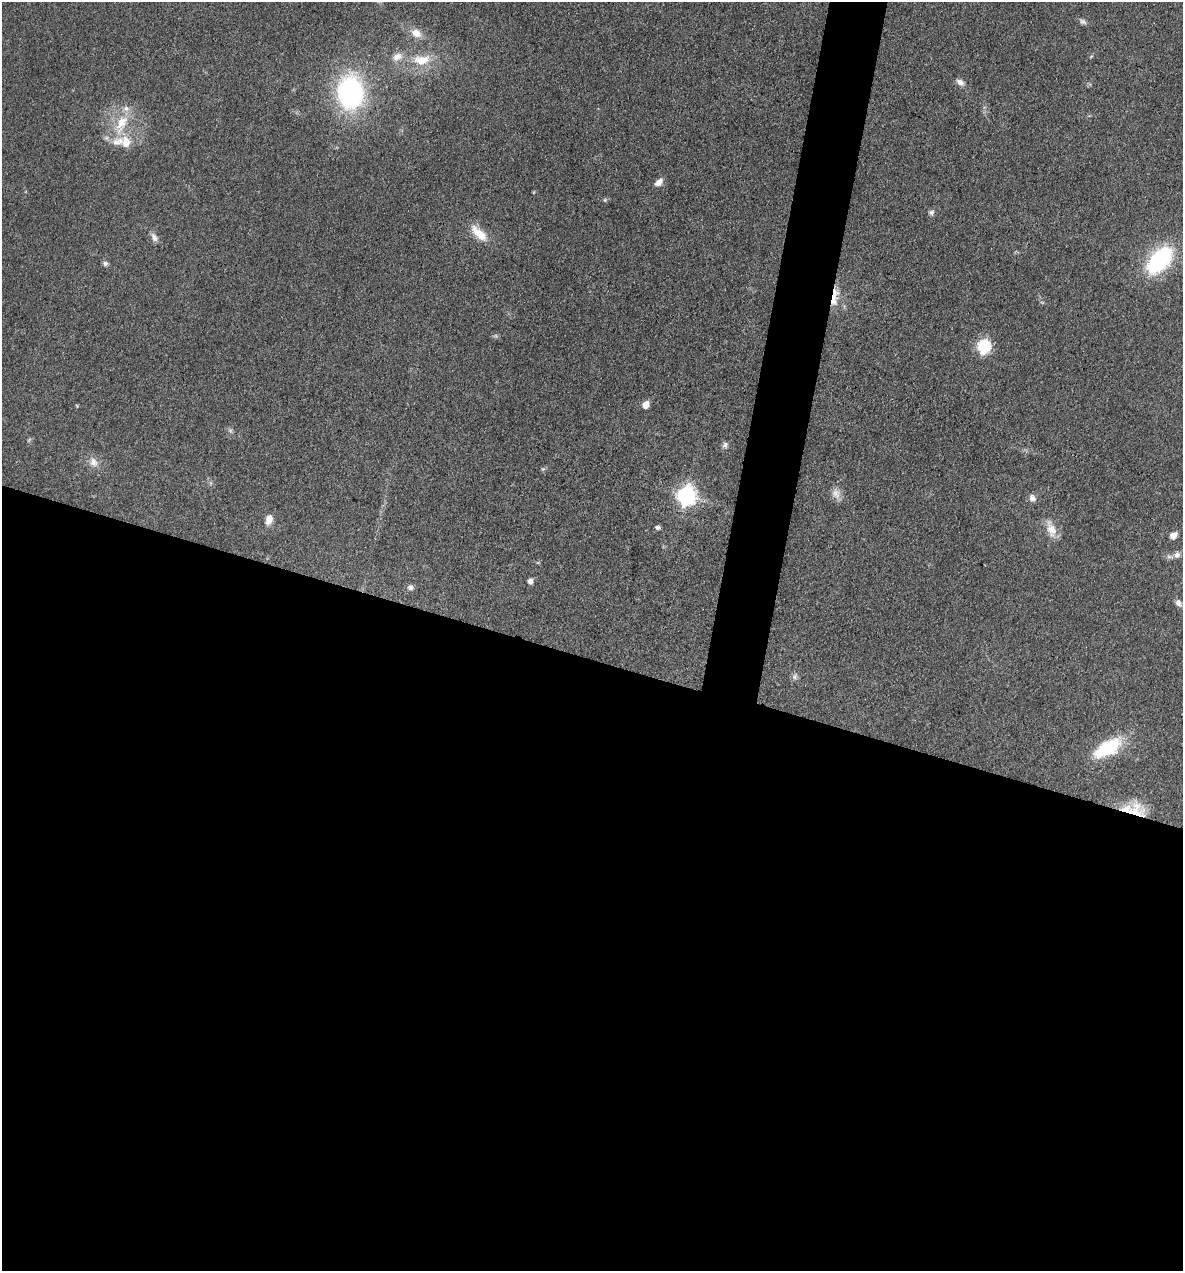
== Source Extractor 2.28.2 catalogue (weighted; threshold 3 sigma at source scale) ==
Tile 14 of 4 x 4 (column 2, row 4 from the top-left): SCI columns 1428-2608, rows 2-1270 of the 5096 x 5079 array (HDU 1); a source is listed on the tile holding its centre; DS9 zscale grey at full resolution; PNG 1185 x 1273 px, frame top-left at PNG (2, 2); no overlay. Shown black and unused: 51% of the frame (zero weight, under 3 of 4 exposures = <1% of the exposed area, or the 3 px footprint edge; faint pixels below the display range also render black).
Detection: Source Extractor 2.28.2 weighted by HDU 2 'WHT'; one run over the whole footprint, this tile lists its part. Background 0.0807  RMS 0.0067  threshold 0.03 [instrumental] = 3 sigma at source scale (4.5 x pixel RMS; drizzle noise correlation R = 1.50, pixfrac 1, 0.05/0.05 arcsec/px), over >= 5 px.
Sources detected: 42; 1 too faint to see at this stretch — not listed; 7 inside a brighter listed object's ellipse — not listed separately; the other 34 listed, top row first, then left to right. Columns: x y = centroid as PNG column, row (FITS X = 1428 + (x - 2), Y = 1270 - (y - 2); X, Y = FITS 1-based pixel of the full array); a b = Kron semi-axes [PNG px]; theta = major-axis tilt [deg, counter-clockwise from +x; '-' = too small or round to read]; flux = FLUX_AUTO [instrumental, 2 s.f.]
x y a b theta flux
1083 22 9 6 -30 2
416 33 15 11 -35 7.1
422 60 27 15 3 18
960 82 11 7 -33 3.1
350 93 32 24 -87 110
121 124 34 15 66 21
659 182 11 7 43 4.1
605 200 5 5 - 0.95
931 213 7 7 - 1.8
479 233 27 11 -44 12
154 237 13 7 -63 3.4
1160 260 24 13 47 89
105 263 7 6 - 1.8
834 297 22 7 84 12
984 346 7 6 - 99
646 405 5 5 - 10
77 406 5 3 - 0.56
725 445 8 7 - 2.1
93 462 14 11 -61 5.8
543 469 6 4 -42 0.89
836 494 15 10 -67 5.1
686 495 8 7 - 300
1032 498 10 9 - 3.1
269 519 10 7 75 6.9
657 527 6 5 - 1.7
1051 529 24 11 -70 9.3
1173 535 7 6 - 4.8
1177 555 8 8 - 3.1
530 581 6 5 - 3.7
410 588 8 8 - 2.6
1178 603 10 7 -47 2.8
795 676 10 6 64 2.1
1108 748 38 17 30 35
1127 810 23 13 -12 16
Overlapping masked pixels (flux is a lower limit): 2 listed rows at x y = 834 297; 1127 810